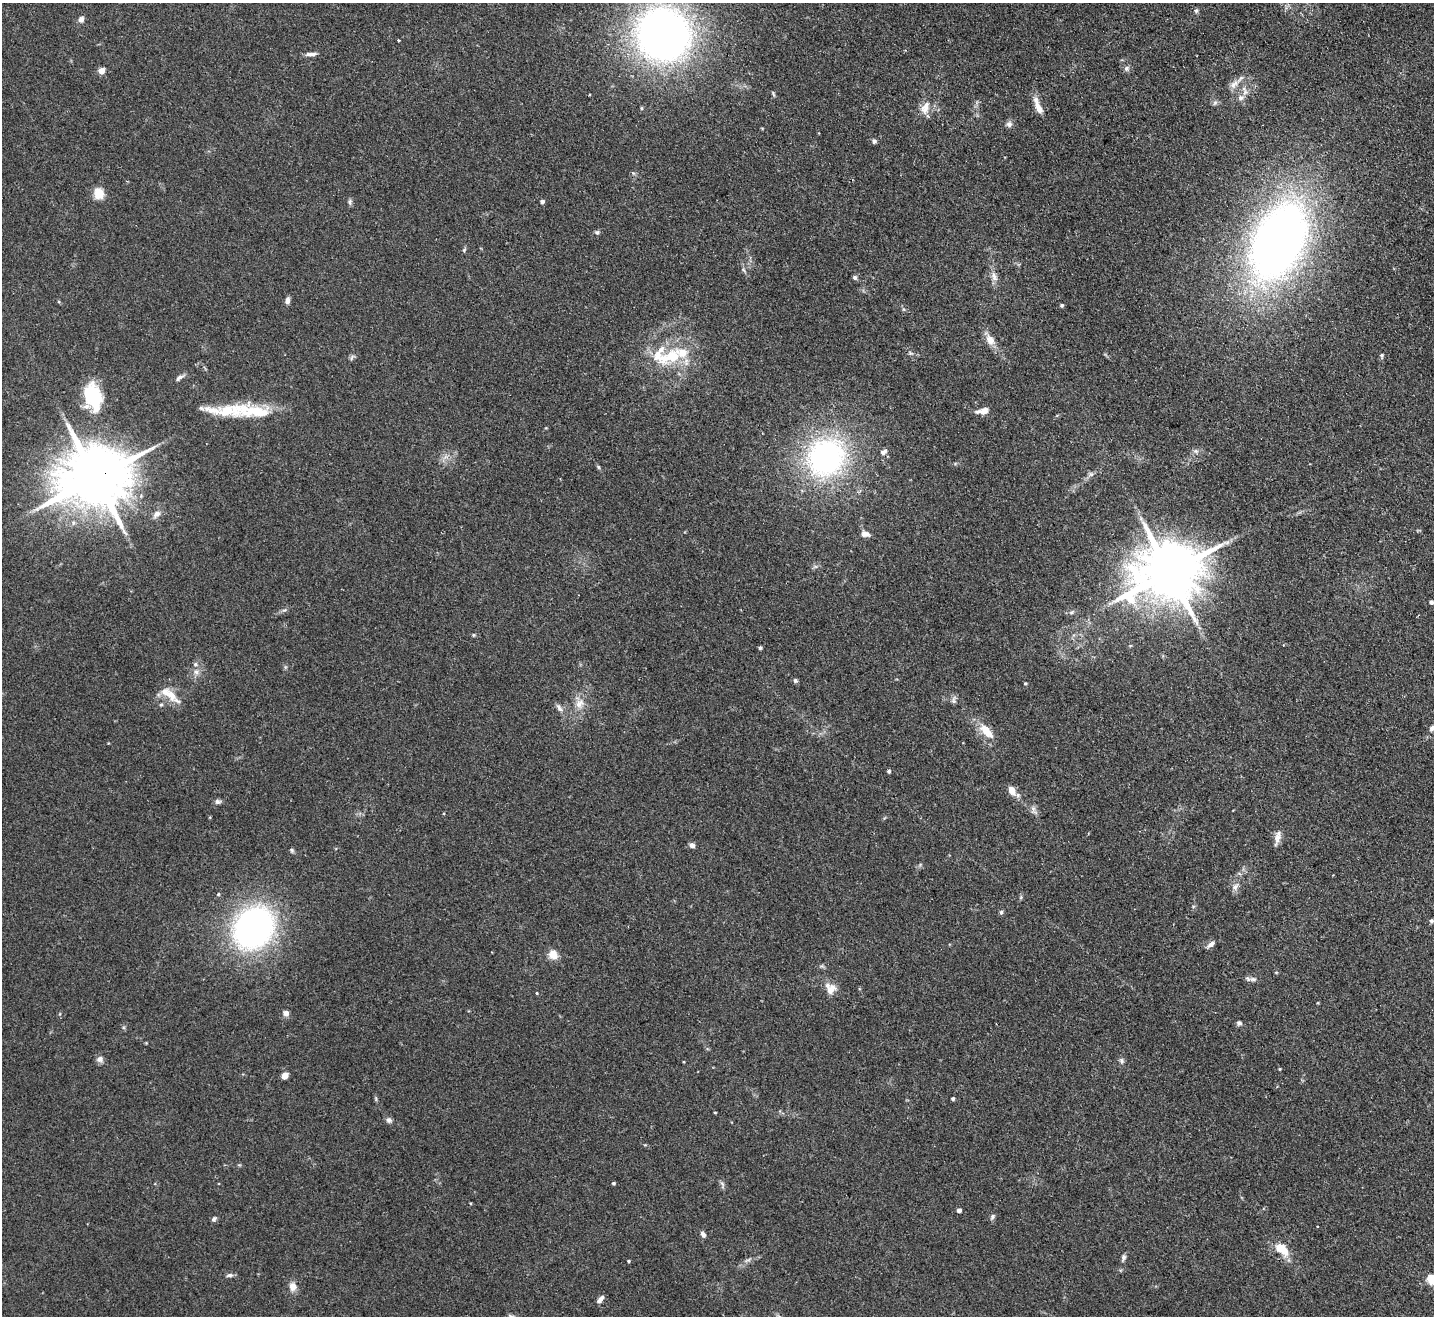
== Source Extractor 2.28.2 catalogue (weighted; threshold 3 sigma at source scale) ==
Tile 10 of 4 x 4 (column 2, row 3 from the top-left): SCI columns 1469-2900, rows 1514-2827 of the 5799 x 5790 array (HDU 1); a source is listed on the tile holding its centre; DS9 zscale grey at full resolution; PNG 1436 x 1318 px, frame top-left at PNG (2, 3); no overlay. Shown black and unused: <1% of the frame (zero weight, under 2 of 3 exposures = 4% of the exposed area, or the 3 px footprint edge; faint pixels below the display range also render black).
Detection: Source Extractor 2.28.2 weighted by HDU 2 'WHT'; one run over the whole footprint, this tile lists its part. Background 0.11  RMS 0.0074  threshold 0.0335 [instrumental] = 3 sigma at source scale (4.5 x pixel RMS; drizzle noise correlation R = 1.50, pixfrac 1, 0.05/0.05 arcsec/px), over >= 5 px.
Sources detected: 114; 6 inside a brighter listed object's ellipse — not listed separately; the other 108 listed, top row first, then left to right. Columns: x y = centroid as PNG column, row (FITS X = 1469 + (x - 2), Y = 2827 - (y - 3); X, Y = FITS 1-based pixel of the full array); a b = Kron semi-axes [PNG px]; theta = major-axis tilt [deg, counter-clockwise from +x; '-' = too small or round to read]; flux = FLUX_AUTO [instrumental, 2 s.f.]
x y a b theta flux
1196 11 6 5 - 1.3
81 19 7 6 - 2.9
663 34 45 43 -51 450
398 40 3 3 - 2.4
311 54 15 5 2 3.2
1126 68 8 7 - 2
101 71 5 4 - 11
1234 84 18 9 43 5.7
1245 91 15 7 -71 4.9
773 94 8 3 -67 1
1215 103 8 6 68 1.6
925 108 20 12 70 8.2
1039 108 19 8 -62 7
1009 124 8 7 - 2.7
762 128 5 3 - 0.58
819 133 4 2 - 0.53
874 141 7 5 -74 1.4
633 173 6 4 -71 1
99 193 14 12 -76 8.9
350 202 8 6 -71 1.7
542 202 5 4 - 2
597 232 6 5 - 1.4
1278 241 65 38 65 590
464 250 6 4 48 1.1
744 270 6 4 -70 1.2
855 277 6 5 - 1.4
994 277 14 8 -68 4.5
287 300 9 6 79 2.4
1062 305 4 4 - 1.1
990 340 14 9 -56 6.9
911 353 6 5 - 1.2
1382 355 6 5 - 1.3
352 357 9 4 60 1.4
671 357 32 16 20 36
180 377 14 5 33 2.4
93 397 30 18 -78 40
226 411 66 15 -4 33
982 411 15 7 10 5.4
1196 451 6 6 - 1.7
883 452 10 7 27 2.6
446 457 9 6 24 3
826 457 55 49 48 150
598 467 6 5 - 0.99
1091 474 7 4 1 1.6
96 477 21 16 21 6800
156 514 12 7 43 3.9
865 534 10 7 -10 3.8
815 566 6 4 -18 1.3
1168 572 20 15 21 6000
1431 602 4 4 - 1.8
1071 612 8 5 27 1.7
473 635 6 4 90 0.74
1130 646 5 3 - 0.72
760 648 4 4 - 1.2
196 672 8 8 - 3.2
795 680 6 6 - 1.4
1025 683 4 3 - 0.74
171 695 19 11 -56 11
954 700 11 6 82 2.2
579 703 15 12 54 8.1
161 705 5 5 - 1.1
559 708 13 6 -54 3
1433 728 10 6 39 3.1
986 731 24 11 -48 12
889 771 4 4 - 1.2
1012 791 11 7 -61 7.2
218 802 8 6 -9 1.9
1034 810 15 7 -66 3.4
1277 838 20 7 77 4.6
692 845 7 6 - 2.6
292 850 6 5 - 1.1
1235 887 11 7 54 3.3
218 894 5 4 - 0.81
1001 912 6 5 - 1.3
1431 921 5 4 - 1.4
253 928 45 37 52 210
1210 944 12 6 37 2.8
553 954 11 10 - 7.7
1276 972 5 3 - 0.68
1253 979 11 6 -5 2.7
830 988 15 14 - 7.3
537 993 4 3 - 0.64
286 1013 7 6 - 3.7
1239 1023 6 6 - 1.7
100 1059 9 8 - 3.1
1122 1061 8 6 -81 1.9
1280 1069 3 3 - 0.59
285 1076 6 5 - 5.4
376 1099 6 4 -72 0.94
953 1099 4 4 - 1.1
715 1112 4 2 - 0.55
389 1120 8 7 - 2.2
613 1183 4 3 - 1
722 1185 12 5 -77 1.8
959 1210 4 4 - 3.5
992 1217 10 5 62 1.7
214 1219 7 5 47 1.7
1317 1227 3 3 - 1.4
703 1234 8 5 -56 2.3
1281 1249 16 9 -37 17
1123 1258 9 5 75 2
747 1260 12 4 21 2.1
628 1261 4 3 - 0.78
229 1275 10 5 6 1.9
1432 1279 11 10 - 14
293 1287 11 9 -83 5.3
600 1299 10 5 47 3.2
511 1316 10 4 -17 1.7
Overlapping masked pixels (flux is a lower limit): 1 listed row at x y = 96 477
Isophote crosses this tile's border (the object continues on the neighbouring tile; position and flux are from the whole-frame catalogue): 4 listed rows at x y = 663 34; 1433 728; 1432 1279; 511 1316